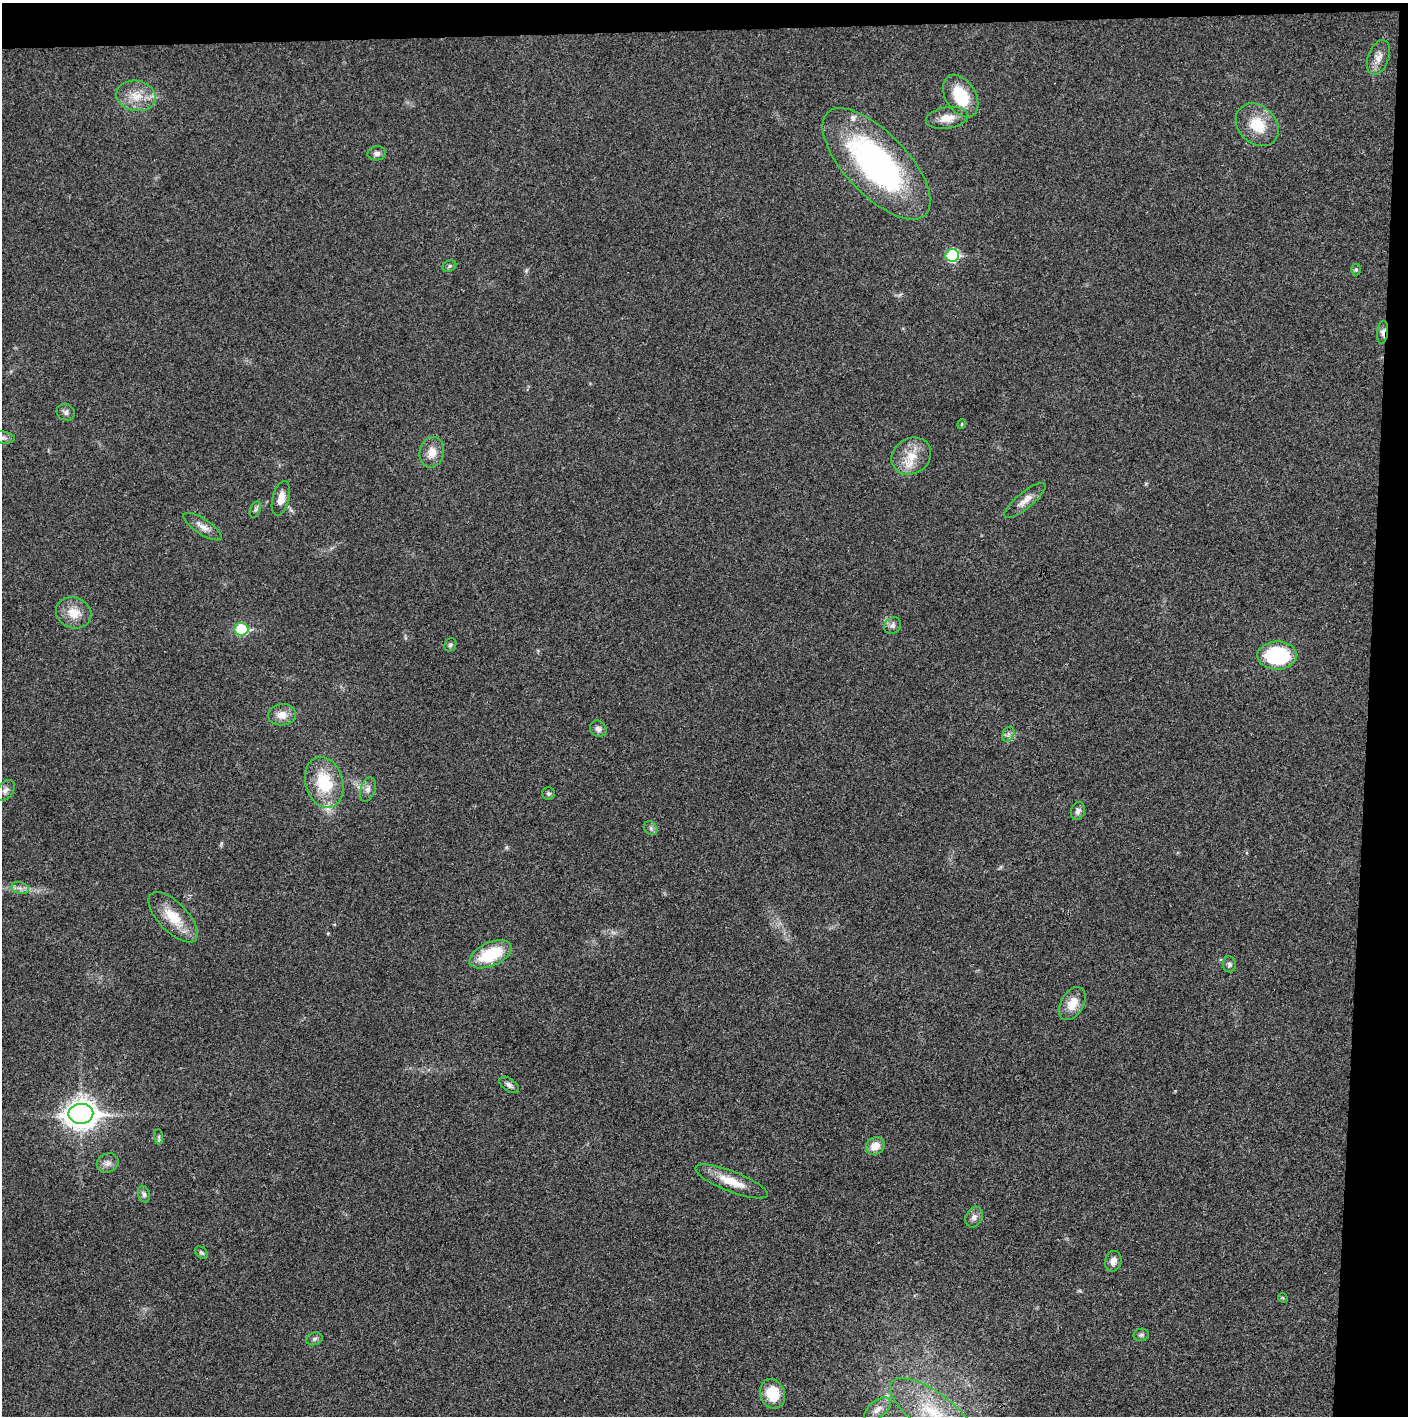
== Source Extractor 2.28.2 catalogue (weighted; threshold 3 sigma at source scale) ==
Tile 3 of 3 x 3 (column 3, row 1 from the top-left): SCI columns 2815-4220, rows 2830-4243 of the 4221 x 4243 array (HDU 1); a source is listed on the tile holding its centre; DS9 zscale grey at full resolution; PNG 1410 x 1418 px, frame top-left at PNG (2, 3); each listed source drawn as its Kron ellipse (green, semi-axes under 4 px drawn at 4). Shown black and unused: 5% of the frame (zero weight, under 3 of 4 exposures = <1% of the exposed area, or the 3 px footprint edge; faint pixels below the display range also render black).
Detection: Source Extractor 2.28.2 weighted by HDU 2 'WHT'; one run over the whole footprint, this tile lists its part. Background 0.0194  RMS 0.0041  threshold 0.0185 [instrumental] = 3 sigma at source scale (4.5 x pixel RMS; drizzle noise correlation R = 1.50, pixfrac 1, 0.05/0.05 arcsec/px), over >= 5 px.
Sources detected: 56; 1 inside a brighter listed object's ellipse — not listed separately; the other 55 listed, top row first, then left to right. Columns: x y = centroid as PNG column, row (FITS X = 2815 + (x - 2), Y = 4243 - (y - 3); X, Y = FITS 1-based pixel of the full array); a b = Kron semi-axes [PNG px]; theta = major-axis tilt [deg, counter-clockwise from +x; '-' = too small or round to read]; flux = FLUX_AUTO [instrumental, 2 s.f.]
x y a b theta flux
1379 57 18 10 70 3.4
136 96 20 15 -10 8
961 96 23 15 -58 17
947 118 21 11 8 5.5
1257 125 24 18 -43 12
377 153 9 7 5 1.6
876 164 71 31 -46 100
952 255 7 6 - 29
449 266 7 5 23 0.77
1356 269 6 5 - 0.67
1383 332 11 5 83 1.8
66 412 9 8 - 1.5
962 424 5 4 - 0.53
3 437 12 6 -6 1.5
432 452 15 12 78 5
911 456 21 17 33 9.1
281 498 18 8 75 4.2
1025 500 26 8 39 4.2
255 509 8 5 70 0.94
202 527 22 7 -33 3.6
74 613 18 15 -21 7.1
892 625 9 7 49 1.5
241 629 7 6 - 30
450 645 7 5 63 0.9
1277 655 20 14 -1 32
282 715 14 10 5 4.4
598 729 9 7 -41 1.7
1008 734 8 5 61 1.3
324 782 26 18 -73 18
368 789 12 7 72 2.1
5 790 12 7 53 2
548 794 6 6 - 0.83
1078 811 9 7 71 1.6
651 828 7 6 - 1.1
20 888 9 5 -15 1.6
173 917 32 14 -46 11
490 954 22 11 24 19
1229 964 8 6 -84 1.1
1072 1004 18 11 60 6.2
509 1085 11 6 -35 1.6
81 1114 12 10 2 510
159 1137 7 4 -87 0.83
875 1146 10 8 31 5.1
108 1163 11 9 25 2.2
732 1181 39 10 -21 9.2
144 1194 8 6 -75 1.2
974 1217 11 8 63 2
201 1253 7 5 -38 0.77
1113 1261 10 8 75 2.7
1283 1298 5 4 - 0.42
1141 1335 8 6 12 0.95
314 1339 8 6 18 1.1
772 1394 15 12 -67 11
877 1409 16 8 38 2.9
933 1412 51 19 -36 27
Overlapping masked pixels (flux is a lower limit): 1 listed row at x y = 1383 332
Isophote crosses this tile's border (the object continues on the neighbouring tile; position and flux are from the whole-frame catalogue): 2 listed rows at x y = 3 437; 933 1412